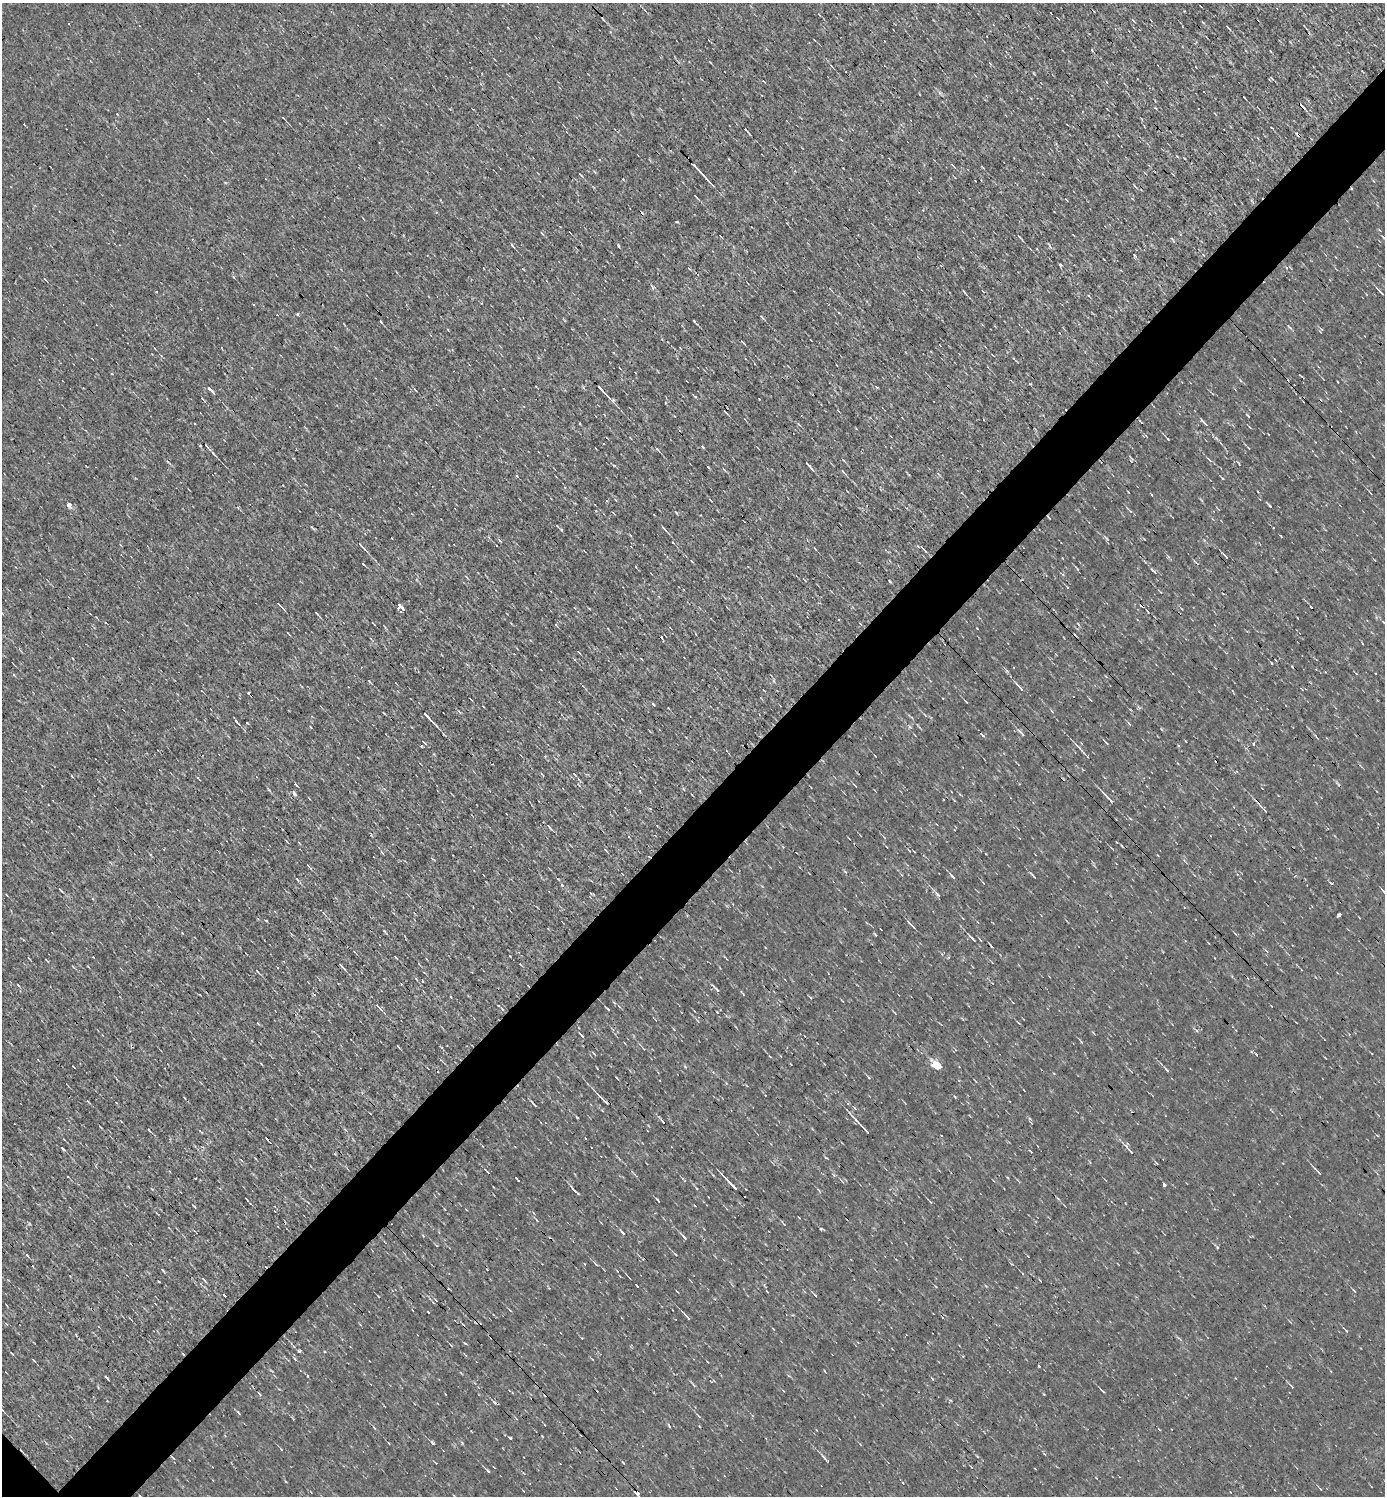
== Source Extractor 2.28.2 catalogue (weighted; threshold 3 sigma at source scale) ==
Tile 10 of 4 x 4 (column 2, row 3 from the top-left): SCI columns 1534-2916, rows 1495-2988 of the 5977 x 5977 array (HDU 1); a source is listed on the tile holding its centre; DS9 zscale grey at full resolution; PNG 1387 x 1498 px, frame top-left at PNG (2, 3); no overlay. Shown black and unused: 5% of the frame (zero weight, under 3 of 4 exposures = <1% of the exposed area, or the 3 px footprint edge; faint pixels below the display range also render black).
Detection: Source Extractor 2.28.2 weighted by HDU 2 'WHT'; one run over the whole footprint, this tile lists its part. Background 0.00339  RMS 0.042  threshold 0.191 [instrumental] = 3 sigma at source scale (4.5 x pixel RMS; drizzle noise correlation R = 1.50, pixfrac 1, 0.05/0.05 arcsec/px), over >= 5 px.
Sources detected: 219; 29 cosmic-ray / hot-pixel residue — not listed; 1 inside a brighter listed object's ellipse — not listed separately; the other 189 listed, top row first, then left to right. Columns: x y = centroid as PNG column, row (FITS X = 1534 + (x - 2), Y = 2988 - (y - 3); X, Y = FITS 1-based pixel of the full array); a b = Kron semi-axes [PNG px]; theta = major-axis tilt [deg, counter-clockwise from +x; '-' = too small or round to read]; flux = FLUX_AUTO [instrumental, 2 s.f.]
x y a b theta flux
1203 22 4 3 - 4.3
1227 27 5 2 - 5.3
940 93 6 4 -70 6.9
1244 97 3 2 - 3.5
745 129 4 2 - 46
1177 156 3 3 - 4.7
599 159 3 3 - 8
953 165 7 2 -54 4
698 170 24 3 -47 34
580 174 6 2 -49 4.5
623 179 3 3 - 5.7
696 197 8 2 -46 7.2
677 222 4 2 - 3.9
1019 237 6 2 -45 4.6
1383 237 7 3 -45 5.7
192 239 3 2 - 3.7
512 245 5 3 - 5.5
1134 255 6 3 -71 5.3
689 269 4 3 - 3.5
964 292 7 2 -48 5.4
1381 292 11 3 -48 10
298 314 4 3 - 13
761 317 7 3 -35 4.4
694 321 6 2 -51 5.4
381 322 4 3 - 4.4
1290 327 7 4 -30 7.1
1321 330 8 4 73 5.2
742 342 5 3 - 4.8
1013 358 4 2 - 3.3
1275 359 3 2 - 2.6
1302 377 6 2 -41 4.6
1338 382 3 2 - 2.7
876 387 5 3 - 3.4
209 388 5 3 - 230
415 389 6 2 -50 4.6
602 390 22 3 -47 32
1248 416 6 3 -55 4.6
195 423 3 2 - 4.4
799 424 6 4 -56 5.6
1205 424 10 3 -46 9.1
1168 439 3 2 - 3.4
208 448 15 3 -47 12
657 449 8 3 -43 8.3
843 460 5 3 - 3.8
1209 460 10 3 -45 7.9
167 461 4 3 - 4.6
1239 464 6 2 -69 3.6
809 466 12 2 -47 11
724 469 7 2 -45 4.5
843 472 8 3 -49 5.4
516 475 3 3 - 8.9
1222 478 5 3 - 4.5
69 505 5 4 - 32
1269 505 6 2 -46 5.7
1130 511 7 3 -52 6.4
676 513 5 3 - 4
1048 517 5 2 - 3.7
557 526 6 3 -45 4.8
312 528 10 2 -45 5.6
663 528 7 3 -49 7.7
1281 536 4 2 - 3.2
1107 539 9 4 -41 8.1
673 542 3 3 - 9.5
361 546 12 3 -48 13
922 548 13 3 -41 9.9
815 549 5 2 - 4
1226 556 6 3 -43 7.2
691 561 4 3 - 4.8
363 564 3 3 - 9.6
1077 568 6 3 -40 4.4
1154 571 9 3 -48 9.3
1067 587 4 4 - 5.6
279 604 7 3 -44 6.9
401 608 6 3 -44 1400
317 613 5 2 - 4
1383 622 5 2 - 4
556 625 4 3 - 3.4
288 633 4 2 - 3.3
578 652 5 2 - 3.4
1271 663 3 2 - 3.7
14 675 3 3 - 11
369 681 6 2 -46 4.7
1020 688 13 3 -46 16
384 713 4 2 - 3.5
925 715 6 3 -45 4.9
428 718 24 3 -46 27
237 722 9 3 -47 7.9
247 723 3 3 - 9.2
910 727 5 4 - 6
1022 733 11 3 -48 13
983 735 3 3 - 26
424 742 5 3 - 4
1253 744 4 3 - 5.7
1084 753 13 3 -43 13
575 775 4 2 - 4.8
295 784 4 3 - 12
579 785 5 3 - 3.9
855 785 7 2 -40 3.9
294 793 6 3 -73 7.9
1108 798 21 3 -46 19
1265 810 6 2 -45 4.4
549 827 9 3 -50 6.8
605 850 5 3 - 3.9
909 850 4 2 - 3.9
952 876 9 3 -47 10
1033 876 12 2 -50 6.5
297 880 6 3 -44 5.9
1331 883 5 3 - 11
562 885 5 3 - 5.7
60 890 7 3 -49 5.8
1384 892 6 3 -50 7.6
938 894 9 4 -48 11
1338 915 3 3 - 30
266 920 4 2 - 4
912 925 12 2 -44 12
182 933 3 3 - 2.8
972 938 13 3 -47 14
396 957 4 2 - 5
342 967 11 3 -47 9.8
257 971 6 2 -49 5.3
422 981 3 3 - 3.7
528 986 3 2 - 2.7
716 989 12 3 -47 10
498 1005 3 2 - 3.5
380 1008 8 3 -39 10
608 1009 4 2 - 7.9
674 1030 4 3 - 3.8
1349 1034 4 3 - 3.6
398 1047 6 2 -45 4.4
1257 1055 3 3 - 14
937 1066 6 5 - 190
1166 1069 9 3 -46 7.6
603 1099 23 3 -46 20
534 1104 11 2 -47 7.1
577 1117 3 3 - 3.9
1029 1118 4 4 - 6.2
863 1128 25 3 -47 31
148 1129 4 3 - 11
200 1131 5 2 - 3.8
63 1149 5 3 - 5
1130 1151 12 4 -46 12
255 1158 3 2 - 2.8
826 1158 5 3 - 3.5
1319 1173 10 3 -49 7.4
834 1175 5 4 - 6
518 1181 3 3 - 5.4
731 1184 19 2 -46 32
1164 1184 4 3 - 28
577 1192 11 3 -43 9.1
1058 1199 4 3 - 5.6
658 1200 5 2 - 7.5
783 1223 9 3 -50 6
821 1229 5 3 - 4.6
684 1237 11 3 -49 10
675 1254 5 3 - 4.1
596 1264 7 2 -44 4.4
163 1270 7 2 -50 4.7
487 1270 3 2 - 3.4
204 1280 9 3 -48 7.7
159 1282 3 2 - 2.7
637 1286 5 2 - 7.8
767 1291 6 2 -45 2.9
1354 1291 5 3 - 4.8
510 1310 5 3 - 4
687 1317 10 3 -46 10
6 1324 5 4 - 4.3
1346 1330 5 3 - 4.6
76 1335 3 2 - 3.4
465 1343 5 3 - 4.2
451 1345 4 2 - 3.3
299 1351 4 3 - 7.4
11 1353 4 2 - 5.4
183 1354 4 2 - 3.3
106 1377 5 2 - 5.3
1292 1386 6 3 -42 4.9
1103 1391 5 3 - 6.2
259 1394 5 3 - 4.7
2 1410 3 3 - 3.5
238 1412 7 3 -55 5.4
699 1416 7 3 -42 6.1
1159 1429 4 2 - 3
511 1438 3 3 - 6.3
432 1443 7 4 -46 7.3
281 1449 4 3 - 3.5
173 1458 7 3 -44 5.7
824 1458 11 3 -49 8.7
623 1463 4 3 - 4.9
488 1471 6 3 -46 7.2
638 1494 9 5 -81 18
Overlapping masked pixels (flux is a lower limit): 5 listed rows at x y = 1048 517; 1108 798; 528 986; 183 1354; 173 1458
Isophote crosses this tile's border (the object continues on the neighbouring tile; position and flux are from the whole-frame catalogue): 3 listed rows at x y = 1384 892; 2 1410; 638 1494
Unlisted compact peaks at least as high as the median listed source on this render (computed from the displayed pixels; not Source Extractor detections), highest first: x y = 653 704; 618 245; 890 581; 1217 1247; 623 1233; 1030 384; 462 1443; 708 467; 27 1255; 703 447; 428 1312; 1060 264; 29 1224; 542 1436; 307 1376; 955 1097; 269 790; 614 465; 695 397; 384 931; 669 1426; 510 956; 717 1012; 1007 671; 875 934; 194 1206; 685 1067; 1044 1394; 112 374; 582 1036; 1131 461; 378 1296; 774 681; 1186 741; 224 1295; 950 1400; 311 727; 1216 438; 1050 247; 18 985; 1078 624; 759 399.